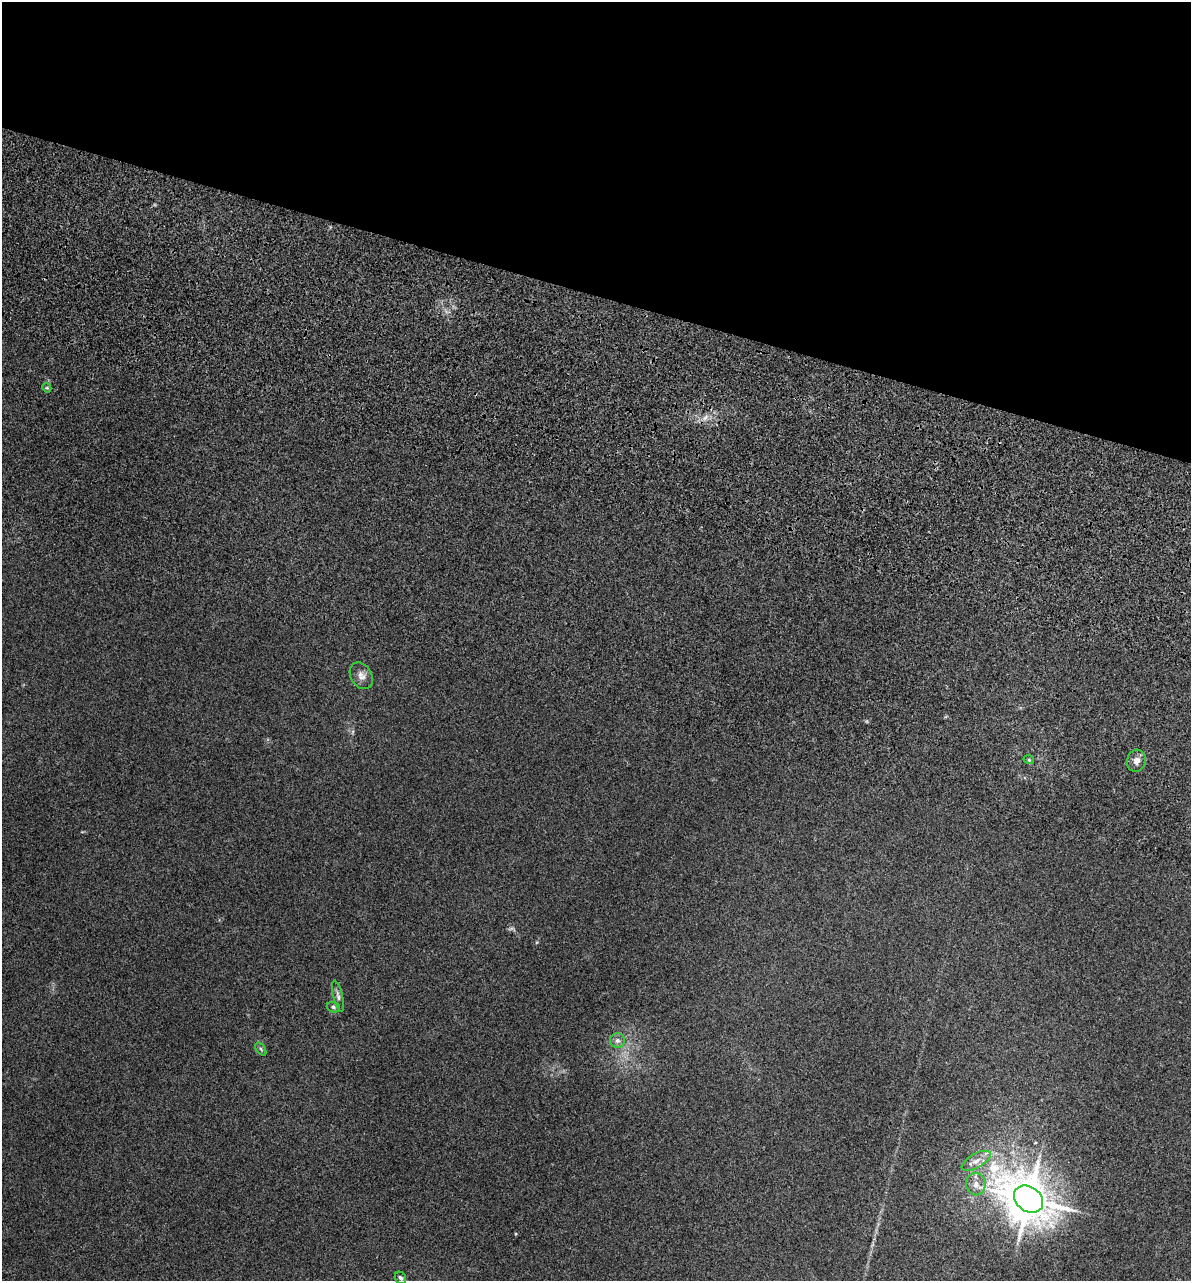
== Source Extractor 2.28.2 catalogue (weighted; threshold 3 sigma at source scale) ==
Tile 2 of 4 x 4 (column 2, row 1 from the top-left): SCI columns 1547-2735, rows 4226-5504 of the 5353 x 5896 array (HDU 1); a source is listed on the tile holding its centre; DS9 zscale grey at full resolution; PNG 1193 x 1283 px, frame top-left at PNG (2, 2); each listed source drawn as its Kron ellipse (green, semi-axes under 4 px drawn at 4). Shown black and unused: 23% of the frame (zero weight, under 3 of 5 exposures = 17% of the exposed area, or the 3 px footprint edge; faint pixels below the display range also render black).
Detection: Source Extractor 2.28.2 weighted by HDU 2 'WHT'; one run over the whole footprint, this tile lists its part. Background 0.0739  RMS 0.0068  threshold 0.0305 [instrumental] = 3 sigma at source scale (4.5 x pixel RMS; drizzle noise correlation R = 1.50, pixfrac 1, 0.05/0.05 arcsec/px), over >= 5 px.
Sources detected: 12; all 12 listed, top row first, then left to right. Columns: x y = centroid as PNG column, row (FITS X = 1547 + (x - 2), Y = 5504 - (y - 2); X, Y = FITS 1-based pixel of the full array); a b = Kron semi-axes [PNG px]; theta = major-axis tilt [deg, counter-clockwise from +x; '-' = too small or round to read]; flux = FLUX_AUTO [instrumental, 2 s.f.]
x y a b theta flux
47 388 5 3 - 0.77
361 676 14 10 -58 4.5
1029 760 5 3 - 0.65
1136 761 11 9 75 4
338 996 16 5 -77 2.4
333 1007 7 5 -19 1.3
617 1040 7 7 - 2.5
261 1049 7 4 -54 1.1
976 1161 16 7 29 5.3
976 1184 11 10 - 5.2
1029 1199 16 12 -37 2400
400 1278 6 5 - 1.5